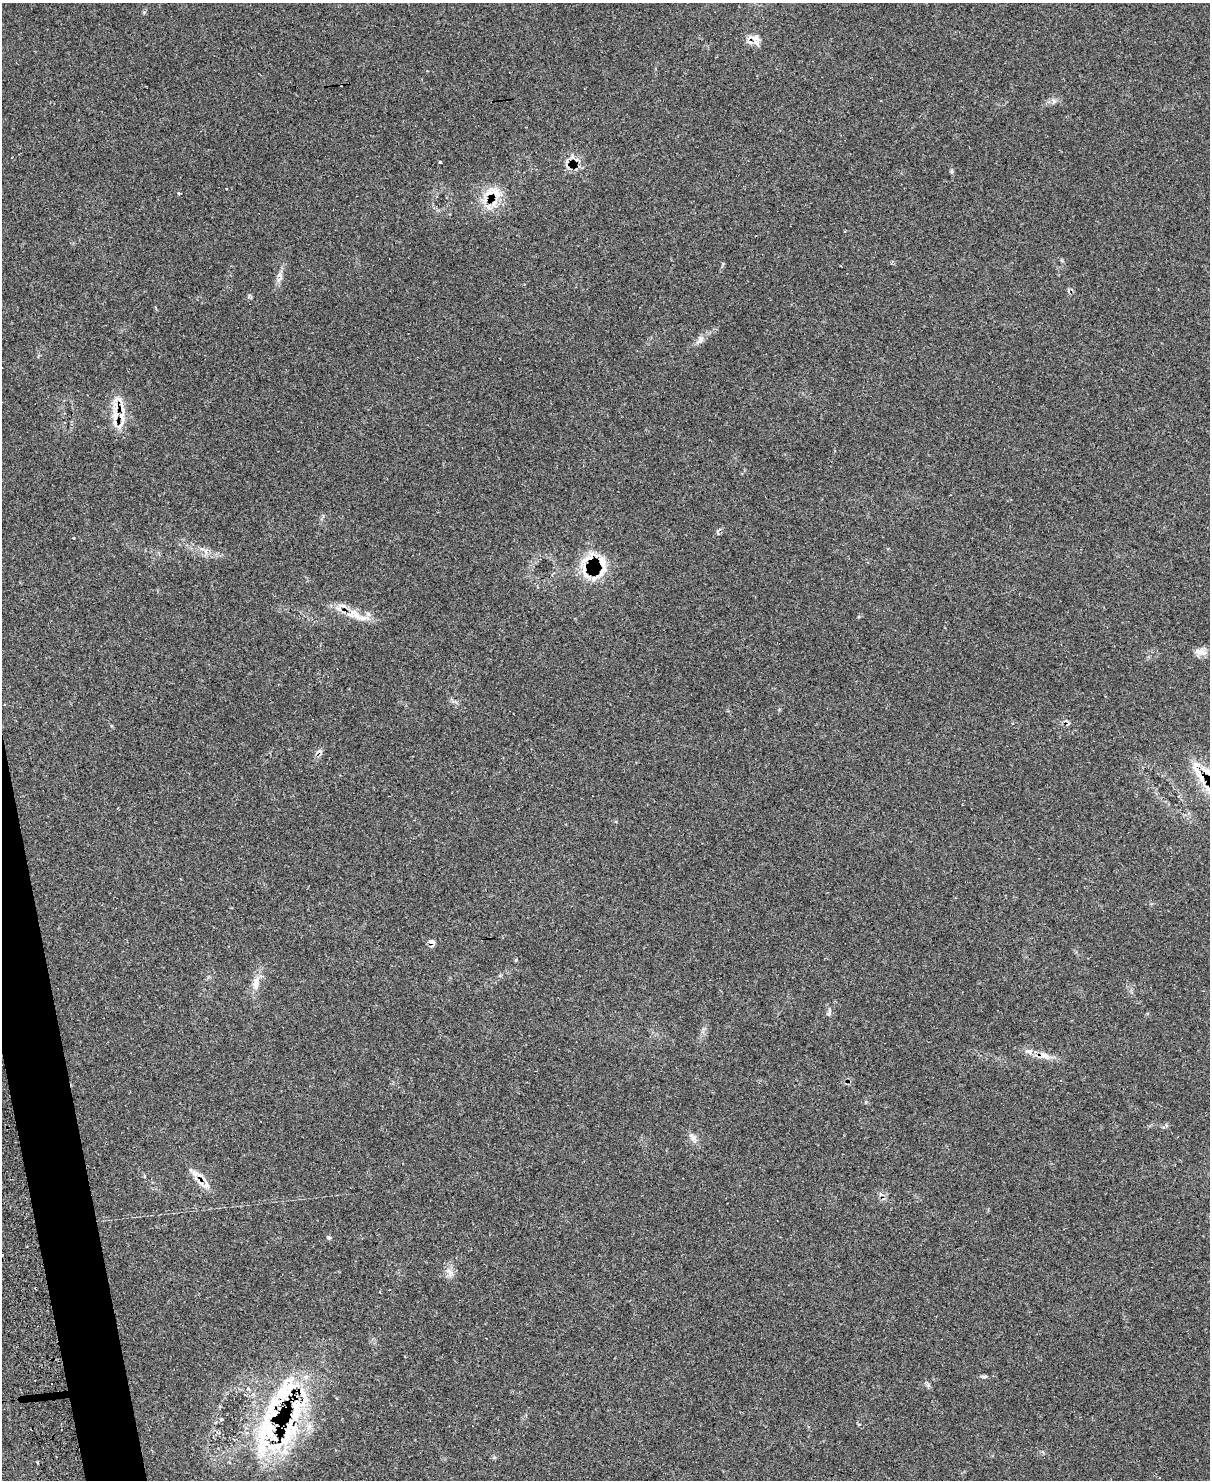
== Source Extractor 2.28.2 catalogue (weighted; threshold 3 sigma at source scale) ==
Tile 7 of 4 x 3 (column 3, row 2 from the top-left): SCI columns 2468-3675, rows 1733-3210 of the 4884 x 4829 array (HDU 1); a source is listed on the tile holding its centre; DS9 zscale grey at full resolution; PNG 1212 x 1482 px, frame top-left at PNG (2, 3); no overlay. Shown black and unused: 2% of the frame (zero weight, under 2 of 3 exposures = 3% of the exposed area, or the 3 px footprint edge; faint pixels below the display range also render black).
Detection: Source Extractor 2.28.2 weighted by HDU 2 'WHT'; one run over the whole footprint, this tile lists its part. Background 0.145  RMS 0.0072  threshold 0.0325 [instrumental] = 3 sigma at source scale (4.5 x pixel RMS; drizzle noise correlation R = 1.50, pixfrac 1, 0.05/0.05 arcsec/px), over >= 5 px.
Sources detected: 44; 4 cosmic-ray / hot-pixel residue — not listed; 12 inside a brighter listed object's ellipse — not listed separately; the other 28 listed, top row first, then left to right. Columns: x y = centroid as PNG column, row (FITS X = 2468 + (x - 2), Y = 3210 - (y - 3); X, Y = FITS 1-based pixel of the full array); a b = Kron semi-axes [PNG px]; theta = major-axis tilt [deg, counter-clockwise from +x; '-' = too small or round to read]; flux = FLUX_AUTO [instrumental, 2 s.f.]
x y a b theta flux
756 42 15 10 -51 5.8
1054 101 7 5 -46 1.7
440 162 3 3 - 1.3
179 193 3 3 - 2.1
496 193 25 9 -52 9.4
280 279 10 4 34 1.9
700 339 10 7 84 2.9
115 415 19 10 85 12
74 538 4 3 - 0.66
602 562 23 21 -34 17
354 614 26 14 -21 14
1201 652 20 7 -11 4.7
5 705 3 3 - 1.3
1206 771 35 7 -33 14
431 942 7 5 -20 3.8
516 960 5 3 - 0.73
256 983 22 9 80 7.6
829 1012 10 4 79 1.8
1029 1051 10 8 -14 3.5
1045 1056 18 8 -31 6.1
693 1137 13 8 -35 3.7
195 1173 12 9 -46 4.9
206 1185 13 9 22 4.7
329 1237 6 5 - 1.1
450 1272 13 6 -66 4.1
984 1376 12 4 -3 1.5
51 1384 2 2 - 0.67
266 1430 89 33 85 97
Overlapping masked pixels (flux is a lower limit): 8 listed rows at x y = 756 42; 496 193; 602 562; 354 614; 1206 771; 431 942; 206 1185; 266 1430
Isophote crosses this tile's border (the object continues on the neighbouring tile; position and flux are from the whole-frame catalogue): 1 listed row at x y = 1206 771
Unlisted compact peaks at least as high as the median listed source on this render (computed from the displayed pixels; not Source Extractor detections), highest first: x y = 952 171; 928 1385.